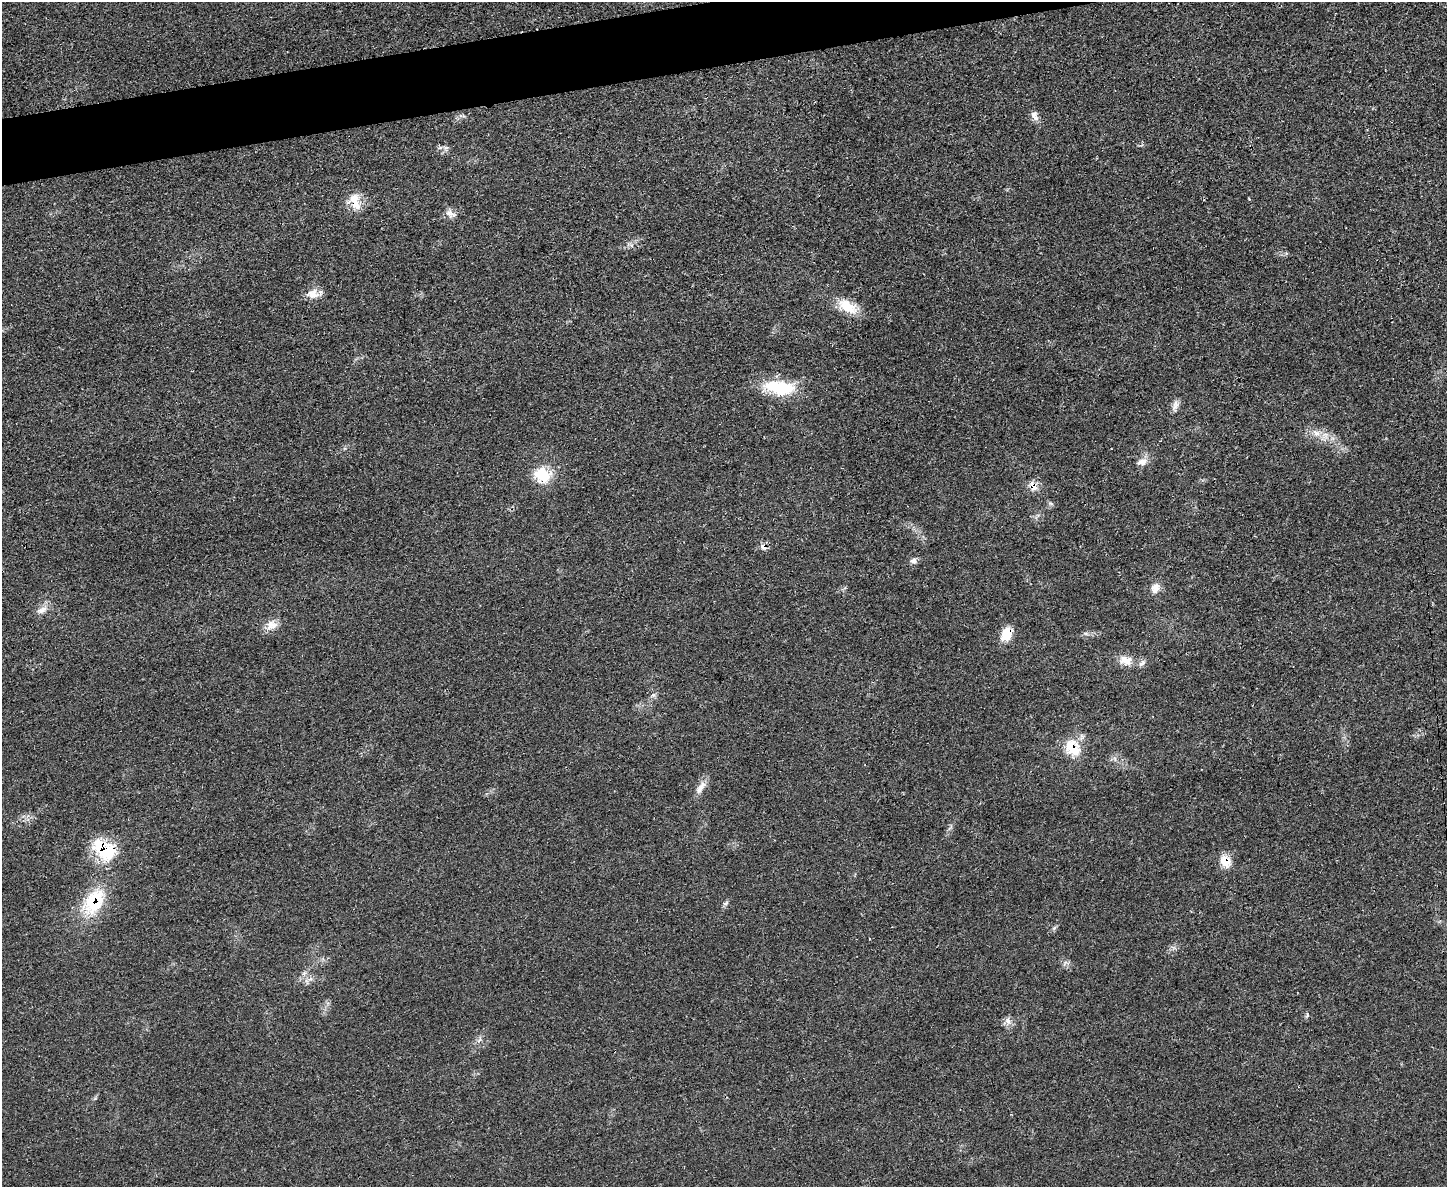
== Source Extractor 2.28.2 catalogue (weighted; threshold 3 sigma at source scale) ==
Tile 8 of 3 x 4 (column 2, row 3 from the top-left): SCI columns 1603-3047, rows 1203-2387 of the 4748 x 4760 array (HDU 1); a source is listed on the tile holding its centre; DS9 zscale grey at full resolution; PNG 1449 x 1189 px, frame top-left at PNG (2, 2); no overlay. Shown black and unused: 4% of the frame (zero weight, under 3 of 4 exposures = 2% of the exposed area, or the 3 px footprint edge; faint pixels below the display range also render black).
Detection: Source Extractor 2.28.2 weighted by HDU 2 'WHT'; one run over the whole footprint, this tile lists its part. Background 0.0464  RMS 0.0051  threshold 0.0228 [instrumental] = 3 sigma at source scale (4.5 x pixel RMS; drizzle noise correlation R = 1.50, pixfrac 1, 0.05/0.05 arcsec/px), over >= 5 px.
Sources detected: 33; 1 inside a brighter listed object's ellipse — not listed separately; the other 32 listed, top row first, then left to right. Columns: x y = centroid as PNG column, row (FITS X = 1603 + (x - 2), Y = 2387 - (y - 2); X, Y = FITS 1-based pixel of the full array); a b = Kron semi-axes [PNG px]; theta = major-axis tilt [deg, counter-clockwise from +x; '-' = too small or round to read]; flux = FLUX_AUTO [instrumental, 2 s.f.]
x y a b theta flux
1035 116 15 8 -67 2.9
446 148 7 6 - 1.4
355 201 25 11 -72 8.3
450 214 14 9 -34 3.1
313 294 17 13 -3 5.4
847 306 27 13 -33 11
779 387 38 16 -8 24
1175 405 15 6 73 2.4
1316 433 11 6 -20 3.2
1142 462 13 9 12 3.6
542 475 22 18 -22 15
1033 486 12 8 -56 4.1
763 546 9 7 -18 2.3
913 561 9 7 2 1.9
1155 588 14 11 67 4.3
44 609 10 8 57 3.1
271 625 16 13 14 5.3
1085 633 7 4 -18 0.87
1007 634 15 10 63 11
1126 660 17 11 -19 6.4
654 695 6 4 -71 0.98
1072 748 22 16 -52 14
700 789 16 8 55 3.9
104 850 34 20 -32 24
1225 861 15 12 -63 7.3
93 902 35 23 65 26
726 903 9 5 27 1.1
1054 928 6 5 - 0.95
304 973 7 5 78 1.5
310 979 7 4 19 1.4
1307 1015 6 4 60 0.77
1008 1021 9 7 -54 2.5
Overlapping masked pixels (flux is a lower limit): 8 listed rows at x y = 355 201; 1033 486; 763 546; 1007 634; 1072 748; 104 850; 1225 861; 93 902